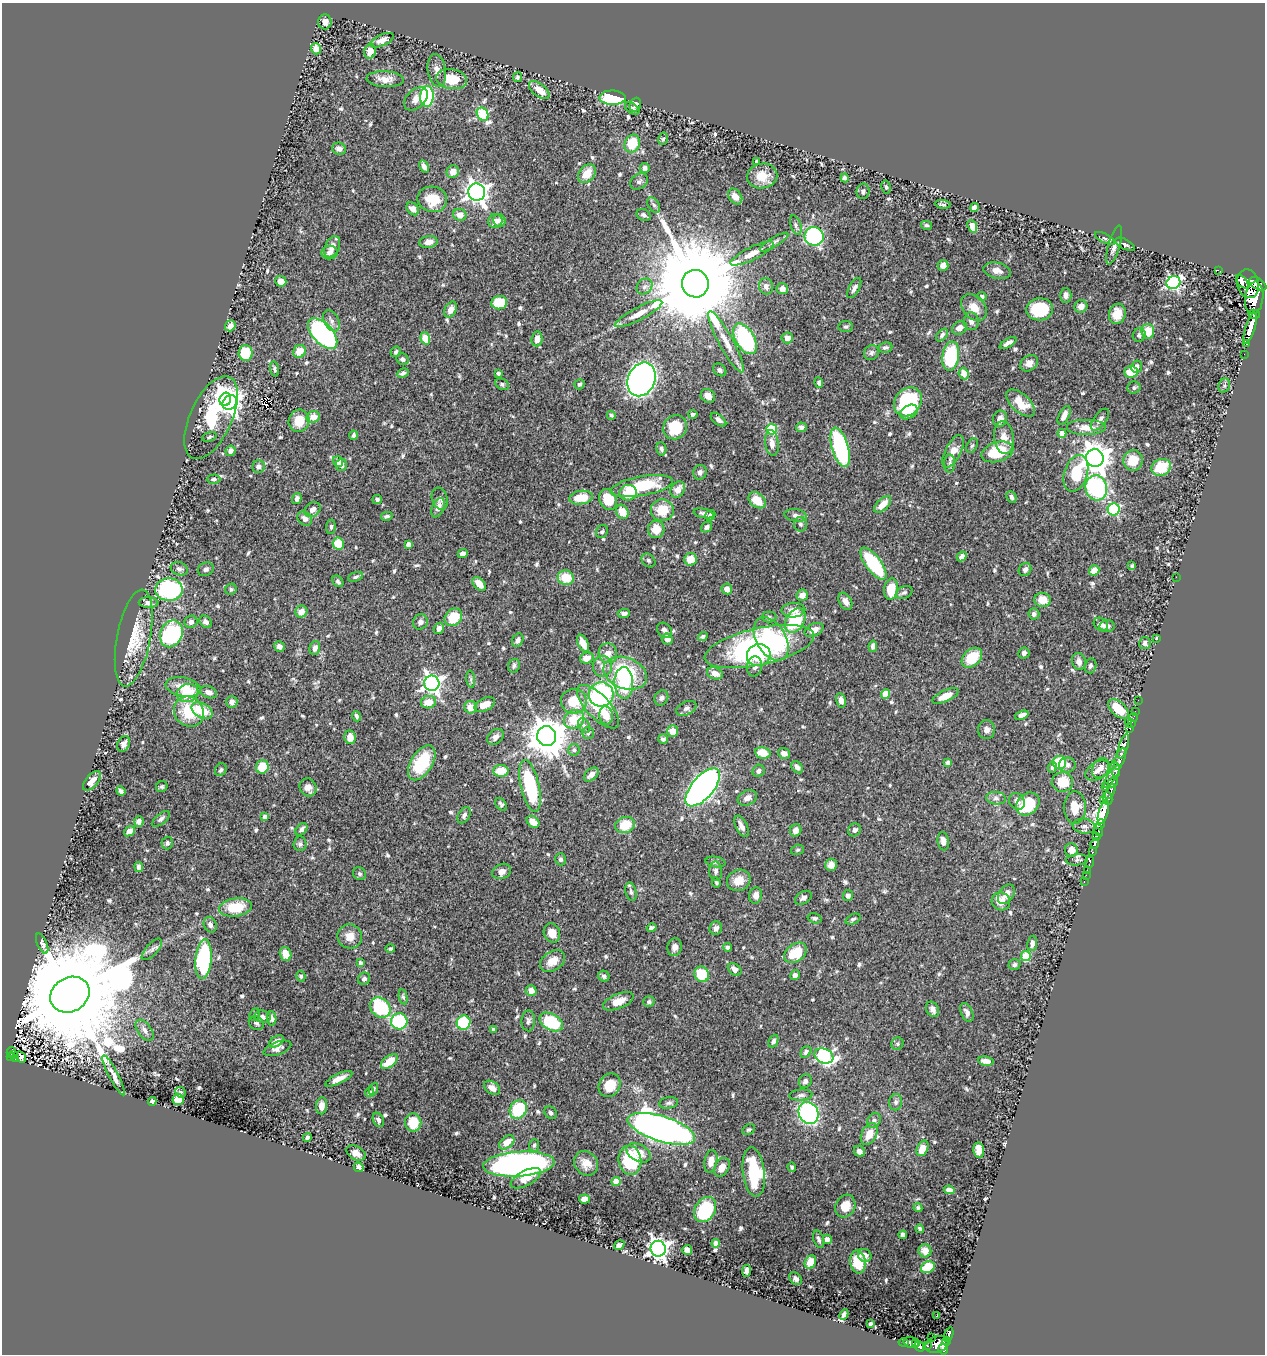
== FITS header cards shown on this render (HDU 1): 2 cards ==
NAXIS1  =                 1263
NAXIS2  =                 1352

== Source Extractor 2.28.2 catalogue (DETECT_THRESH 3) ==
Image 1263 x 1352 px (HDU 1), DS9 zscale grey, 1 PNG px = 1 image px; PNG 1267 x 1356 px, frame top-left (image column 1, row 1352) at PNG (2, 3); each listed source drawn as its Kron ellipse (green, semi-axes under 4 px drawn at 4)
Background 0.404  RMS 0.013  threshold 0.0378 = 3 sigma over >= 5 px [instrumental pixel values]
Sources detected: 683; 2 with non-positive FLUX_AUTO (blend fragments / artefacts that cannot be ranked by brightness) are neither listed nor drawn; of the other 681, the 500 brightest by FLUX_AUTO listed and drawn (181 fainter detections omitted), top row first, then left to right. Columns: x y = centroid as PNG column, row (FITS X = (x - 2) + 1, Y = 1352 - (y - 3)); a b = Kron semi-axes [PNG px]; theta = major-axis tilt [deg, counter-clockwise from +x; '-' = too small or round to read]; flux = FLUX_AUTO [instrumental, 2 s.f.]
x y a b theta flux
325 22 7 6 - 4.5
382 40 13 5 24 5.9
316 49 5 5 - 7.6
370 51 7 6 - 9
437 70 16 9 -81 6.1
517 77 5 4 - 1.7
385 79 18 8 -3 8.3
452 79 15 10 -8 21
539 90 12 6 -39 11
427 96 10 7 88 94
612 98 13 7 -1 68
416 99 14 9 44 6.1
635 105 7 5 69 2.7
632 108 8 5 -35 2.7
483 114 7 5 -58 85
663 139 6 4 78 1.7
632 143 9 7 67 26
339 149 7 6 - 4.6
757 161 4 4 - 4.4
424 166 6 4 -65 4
645 168 5 5 - 3.8
453 172 6 6 - 7.4
587 174 10 7 49 15
762 176 15 12 9 14
845 178 4 4 - 2.3
639 181 9 7 33 3
886 187 7 4 -79 1.6
863 191 8 6 78 2.5
477 192 9 8 - 550
735 197 8 6 -54 6.4
432 199 15 12 -12 18
943 204 8 4 -8 1.7
654 205 8 5 -58 2.2
974 207 4 4 - 3.8
413 209 7 5 -45 5.2
460 215 6 6 - 7.4
644 215 7 5 -30 2.7
495 221 7 7 - 5.5
499 221 7 6 - 3.9
796 225 10 5 -71 2.3
926 225 5 4 - 1.6
972 226 6 4 -67 10
814 236 9 9 - 160
1105 238 11 4 -28 1.7
428 242 9 6 9 6.3
774 242 16 4 31 3.2
1125 244 11 5 -28 2.5
1114 245 20 6 74 5.9
332 247 11 7 65 6.4
329 253 8 6 6 3.2
752 254 24 6 26 8.6
943 266 5 5 - 4.3
1218 270 2 2 - 7.6
997 271 14 8 -13 5.4
281 281 5 5 - 6.2
1242 282 8 4 -49 410
1173 283 7 6 - 170
695 284 14 13 - 24000
1248 284 14 11 -77 1500
1258 284 9 5 -31 800
644 286 9 7 44 3.3
766 286 8 7 - 3.6
854 288 11 5 61 3.6
782 289 6 5 - 5.9
1066 295 7 5 90 3.9
982 296 4 4 - 1.8
1254 298 16 9 83 2300
499 303 8 6 5 20
1081 306 6 6 - 6.6
974 308 15 11 -48 11
451 309 8 5 61 6.7
1040 309 13 11 6 49
639 314 26 6 27 11
1117 314 10 8 76 15
1254 314 6 4 -16 440
331 321 11 7 -62 3.5
971 321 9 7 90 3.9
230 326 6 5 - 6.1
846 326 7 5 9 1.7
959 328 8 6 32 5.3
1250 328 16 4 73 1600
1148 331 7 6 - 17
323 333 19 10 -48 240
942 335 7 4 48 2.4
1139 335 7 6 - 2
425 338 6 4 -70 24
787 338 6 5 - 5.5
537 339 7 5 84 6.7
745 339 17 9 -59 100
726 342 34 7 -61 14
1008 343 9 4 31 4
1247 343 4 3 - 120
885 347 7 5 11 2
299 351 7 6 - 14
396 352 5 4 - 2.4
871 352 8 7 - 2.5
245 353 8 7 - 34
1244 354 2 2 - 10
951 356 15 8 82 68
403 359 6 5 - 2.5
1029 363 10 7 37 6.3
1137 366 6 5 - 2.8
274 369 8 4 -79 1.9
720 370 7 5 -39 2.4
1131 372 7 5 2 21
403 373 6 4 27 2.3
498 373 3 3 - 2.5
964 374 6 5 - 9.2
642 379 17 13 66 460
819 383 5 4 - 1.9
502 384 7 5 -30 1.9
579 384 5 5 - 2.2
1224 385 7 5 68 2
1134 388 6 6 - 1.8
708 396 8 6 -38 6.5
225 399 7 5 68 540
230 402 8 6 48 430
908 402 15 13 50 65
1021 403 17 9 -42 17
909 412 9 6 32 8.5
693 414 4 4 - 1.9
611 415 4 4 - 1.6
1064 415 10 5 64 5.8
313 417 7 6 - 8.6
211 418 45 21 65 75
1000 419 8 7 - 5.2
718 420 9 5 -39 3.1
1100 420 13 6 53 4.2
299 421 11 10 - 16
675 427 13 11 45 23
801 427 5 5 - 2.6
1086 427 20 8 0 10
772 429 5 5 - 50
1062 433 4 4 - 11
354 435 4 4 - 2.8
209 437 8 4 16 1.6
1004 438 16 10 -83 8.5
772 443 13 7 -83 5.2
972 446 8 5 61 1.7
840 447 20 8 -74 110
661 449 7 5 -77 2.4
230 451 5 5 - 4
953 451 17 7 63 9.5
997 452 16 9 17 36
1095 458 9 8 - 1200
1133 460 10 9 - 16
338 462 5 5 - 7.2
950 464 9 5 88 2.4
341 465 6 5 - 3.1
259 467 6 6 - 3.6
1161 467 10 8 27 26
700 472 7 6 - 3
1076 473 19 11 73 32
213 479 7 4 3 2
641 486 32 9 10 45
1096 488 13 10 -75 120
678 489 8 6 56 8.2
628 493 9 7 7 13
1011 497 6 5 - 2.4
581 498 12 7 8 17
297 499 6 4 73 3.8
377 499 5 4 - 1.7
440 499 11 7 -73 3
608 499 11 8 -67 19
757 500 10 7 -39 16
883 504 10 5 45 10
438 508 10 6 67 6.4
312 509 9 6 36 4.7
662 510 11 11 - 21
1114 510 6 6 - 100
622 512 7 6 - 13
704 513 10 4 -13 3.4
710 515 5 4 - 2.3
796 515 11 6 -8 3.5
387 516 6 3 12 1.8
305 518 8 6 -41 4.7
800 524 7 6 - 2.1
331 527 7 4 85 2
707 527 6 4 37 2.7
656 529 8 8 - 11
602 532 7 5 54 1.8
338 544 6 5 - 24
408 544 4 4 - 5.9
463 554 5 4 - 5.2
962 556 5 4 - 3.2
691 559 6 6 - 15
648 560 8 6 -44 2
873 564 19 7 -53 65
1132 566 4 4 - 2
179 569 9 6 -21 2.8
206 569 8 6 26 2.9
1025 569 7 6 - 3
1094 570 5 5 - 10
355 577 8 4 20 1.9
1176 577 2 2 - 3.4
566 578 8 7 - 20
338 581 6 5 - 2
479 584 8 5 -47 11
231 589 6 5 - 1.7
727 589 5 5 - 6.2
891 589 11 7 81 21
169 590 14 11 -3 120
904 593 9 6 23 2.5
802 595 6 5 - 5.6
1043 600 8 7 - 11
845 601 9 6 -61 5.3
149 603 10 5 -3 3.5
793 610 12 7 3 7.4
301 612 6 6 - 7.5
624 613 6 4 4 2.8
1034 614 5 5 - 2.7
453 617 9 8 - 25
769 617 7 5 0 1.7
795 620 13 9 59 54
191 622 6 6 - 4.5
206 622 7 5 -43 3.6
420 622 8 7 - 3.6
1101 624 7 6 - 5.1
1107 626 7 6 - 3.5
439 628 6 5 - 4.2
664 630 8 6 -45 3.2
814 630 10 6 26 7.2
171 634 14 11 66 91
703 637 5 4 - 1.9
134 638 49 16 79 33
667 639 6 5 - 4.4
771 639 23 14 -59 80
1157 639 3 2 - 15
518 640 7 5 61 3.1
583 643 9 5 -65 10
1145 643 6 6 - 3.3
279 646 5 5 - 3.9
873 646 6 4 82 3.1
759 647 56 18 13 200
315 648 7 5 73 4.9
608 653 10 9 - 7.3
1024 653 5 5 - 3.2
759 655 12 10 26 32
587 658 7 5 18 9.2
972 658 11 8 42 26
1079 662 8 6 -75 4.4
514 666 7 6 - 2.4
602 666 10 9 - 5.5
755 666 10 7 80 3.6
1090 666 7 5 74 3
625 673 22 15 -20 68
715 673 8 5 -20 7
471 679 8 4 -83 1.8
432 683 7 7 - 350
624 683 16 9 -88 38
183 687 17 9 -11 12
209 692 8 6 -19 4.6
188 693 11 9 20 27
601 694 12 12 - 110
885 694 4 4 - 23
945 696 14 5 25 11
661 698 8 6 61 2.8
841 700 7 5 -77 4.7
1138 700 2 2 - 8.2
574 701 13 12 - 22
232 702 6 5 - 3.9
428 702 8 6 11 12
485 705 11 6 28 9.6
471 707 6 6 - 10
598 707 28 11 -46 36
686 708 11 6 25 3.2
1119 709 12 7 -43 22
202 711 11 7 -28 21
189 712 16 14 -44 30
1135 712 3 2 - 17
606 715 9 6 -81 10
1022 715 7 4 21 4.7
357 716 5 4 - 2.5
1133 717 4 2 - 15
574 719 10 9 - 23
1128 721 2 2 - 8.8
1131 724 2 2 - 13
584 725 8 5 -62 2.3
1130 728 3 3 - 14
986 730 9 8 - 4.3
673 731 5 5 - 9.6
588 733 6 6 - 1.8
547 736 10 9 - 2300
350 737 7 5 -82 8.5
495 737 9 7 41 3.8
663 739 5 4 - 2.3
124 744 8 6 62 3.5
1123 746 12 4 73 980
574 750 6 5 - 1.8
763 753 8 5 -11 18
784 753 6 5 - 4.6
1120 759 11 5 71 900
1059 762 6 6 - 32
422 763 19 10 58 46
948 763 4 4 - 2.9
1067 765 8 7 - 3.4
262 767 7 6 - 20
797 767 7 5 -49 3.3
1052 767 6 4 73 1.7
1101 768 11 8 60 5
1115 769 8 4 -80 290
221 770 7 5 58 1.9
501 771 8 6 1 17
759 771 6 5 - 3.4
1098 771 13 8 32 6
591 775 8 5 44 5.1
1112 776 13 4 55 310
92 781 12 6 51 7.9
1062 782 10 10 - 21
1113 782 6 4 43 420
530 786 26 9 -77 75
162 787 6 5 - 1.5
308 787 9 8 - 5.3
703 787 23 11 49 500
1106 787 3 2 - 72
121 791 5 3 - 2.9
1110 791 8 3 64 370
747 798 10 7 25 5.1
996 798 10 6 -7 3
1108 798 6 5 - 530
1103 800 3 3 - 150
1017 801 9 7 -51 4.5
501 804 7 5 -52 1.9
1028 804 13 10 42 37
1075 808 16 11 -90 16
1103 812 12 4 73 2300
464 815 9 5 59 2.9
265 817 4 4 - 5.2
161 819 10 5 40 2.7
139 821 5 4 - 4.3
533 822 7 5 -39 10
1100 824 5 3 - 360
625 825 10 8 21 23
741 826 11 5 -64 5.2
1084 826 11 7 -7 3.9
301 829 7 4 47 2.8
796 830 6 5 - 6.6
854 830 7 6 - 3.2
1098 830 6 4 -68 350
129 831 6 4 38 6.6
1096 836 4 3 - 100
943 841 9 5 -83 6.2
167 843 6 5 - 2
1095 843 5 3 - 170
300 844 7 6 - 2.2
797 850 7 5 18 1.6
1071 850 7 6 - 7.4
1092 852 3 3 - 110
561 859 6 5 - 2
1077 860 11 5 3 2.2
1090 861 6 3 81 56
715 862 10 5 -9 2.2
831 865 6 5 - 4.7
139 867 5 4 - 3.4
1087 870 2 2 - 9.2
502 871 10 7 24 6.6
716 871 9 6 -87 3.1
360 874 7 6 - 1.8
1086 875 2 2 - 4.6
739 880 12 10 27 10
716 882 5 3 - 1.6
1084 882 3 2 - 11
631 892 9 5 -77 2.8
1006 894 11 7 56 6.9
756 895 8 6 81 4.7
848 895 5 5 - 4.1
803 898 9 6 32 2.6
1001 901 9 9 - 11
235 907 16 9 8 29
815 918 7 5 -15 2
853 919 8 5 24 1.8
210 925 8 6 -67 3.6
652 928 5 4 - 2
716 928 7 6 - 4
552 933 10 8 -69 8.8
350 936 12 12 - 9.8
1032 943 8 5 82 4.3
42 944 11 5 -67 2.6
675 947 9 7 77 4
727 947 4 4 - 3.4
152 949 13 6 47 3.4
390 949 5 4 - 1.6
795 953 12 9 36 26
286 954 7 5 -71 11
1026 956 5 5 - 39
203 959 20 8 85 110
552 961 14 9 33 11
360 963 4 3 - 1.9
1014 965 6 5 - 2.2
735 969 7 5 -39 4.1
702 974 8 7 - 29
795 975 5 4 - 3.2
301 976 5 4 - 1.9
604 976 6 5 - 2.3
364 979 6 5 - 2.8
531 990 5 5 - 6.6
70 995 20 17 30 38000
403 997 7 4 -78 1.7
618 1001 16 7 22 11
649 1002 6 5 - 2.4
380 1008 11 9 -43 71
933 1009 8 6 -62 4.7
967 1012 10 6 -67 3.9
255 1015 6 5 - 1.8
263 1017 8 6 -10 3
272 1018 7 4 -82 3
399 1021 8 8 - 76
528 1021 10 6 89 2.6
551 1022 13 8 -29 48
256 1023 8 6 -34 2.4
464 1023 7 7 - 55
145 1030 12 7 -54 4.9
493 1030 4 4 - 2.6
276 1041 8 5 31 4.7
773 1041 7 4 66 3
897 1044 6 6 - 1.9
277 1048 14 6 20 4.6
11 1052 5 3 - 36
806 1052 6 4 49 2.5
13 1055 4 3 - 29
10 1056 3 3 - 20
824 1056 10 7 -22 150
21 1057 6 4 -61 2.2
15 1058 3 2 - 18
389 1061 10 5 40 15
986 1061 8 4 -9 6.1
114 1075 22 4 -62 5.6
339 1079 15 5 26 6.7
805 1081 7 6 - 2.9
610 1085 12 10 58 16
492 1088 9 6 -35 6.3
373 1089 6 4 68 1.5
180 1092 5 5 - 1.6
370 1092 5 4 - 3.8
801 1095 11 5 4 2.8
178 1099 6 5 - 14
152 1101 4 4 - 2.4
896 1102 8 6 81 2.6
669 1103 9 5 8 2.3
322 1106 8 5 82 6.4
518 1109 10 8 55 47
551 1113 7 5 -45 2.3
808 1113 11 9 -58 150
378 1120 7 5 -65 3.7
874 1120 8 6 57 2.4
413 1123 9 8 - 23
661 1129 35 12 -17 730
749 1129 7 5 28 1.6
869 1134 12 7 62 12
307 1137 4 4 - 1.9
507 1142 9 5 41 10
534 1145 6 5 - 2
922 1148 8 5 66 12
979 1150 8 5 -81 9.3
859 1151 6 5 - 3.6
356 1153 10 6 -29 6.4
638 1153 13 8 -30 13
630 1160 15 11 -83 50
711 1161 11 6 79 9.2
586 1163 13 11 -48 10
519 1164 36 12 4 360
359 1167 5 4 - 4.8
722 1167 10 7 62 8.3
792 1167 4 4 - 1.9
754 1172 25 11 -83 57
526 1178 16 7 28 12
616 1181 4 4 - 23
949 1190 5 4 - 4
584 1199 5 4 - 7.3
845 1206 12 9 61 12
918 1208 4 4 - 1.6
705 1210 13 10 56 57
920 1229 4 3 - 2
903 1235 4 4 - 3.8
819 1239 9 5 -73 2.7
827 1239 4 4 - 5.1
716 1243 4 4 - 9
619 1245 5 4 - 2.4
658 1249 8 7 - 550
687 1250 5 5 - 8.7
925 1251 6 6 - 4.8
865 1255 7 6 - 3.8
810 1262 7 5 60 13
858 1262 12 7 -81 22
928 1267 7 5 28 27
747 1271 6 4 85 4.1
796 1279 7 5 -42 3.4
844 1315 6 4 62 2.5
936 1316 3 3 - 6.6
870 1324 4 3 - 1.6
949 1334 7 4 72 180
931 1337 2 2 - 5.8
946 1341 4 3 - 100
904 1342 5 3 - 20
911 1342 8 5 -14 220
916 1343 3 2 - 51
937 1344 12 8 20 530
919 1346 5 4 - 260
927 1346 3 2 - 22
943 1349 5 4 - 270
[181 fainter detections neither listed nor drawn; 2 non-positive-flux detections neither listed nor drawn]